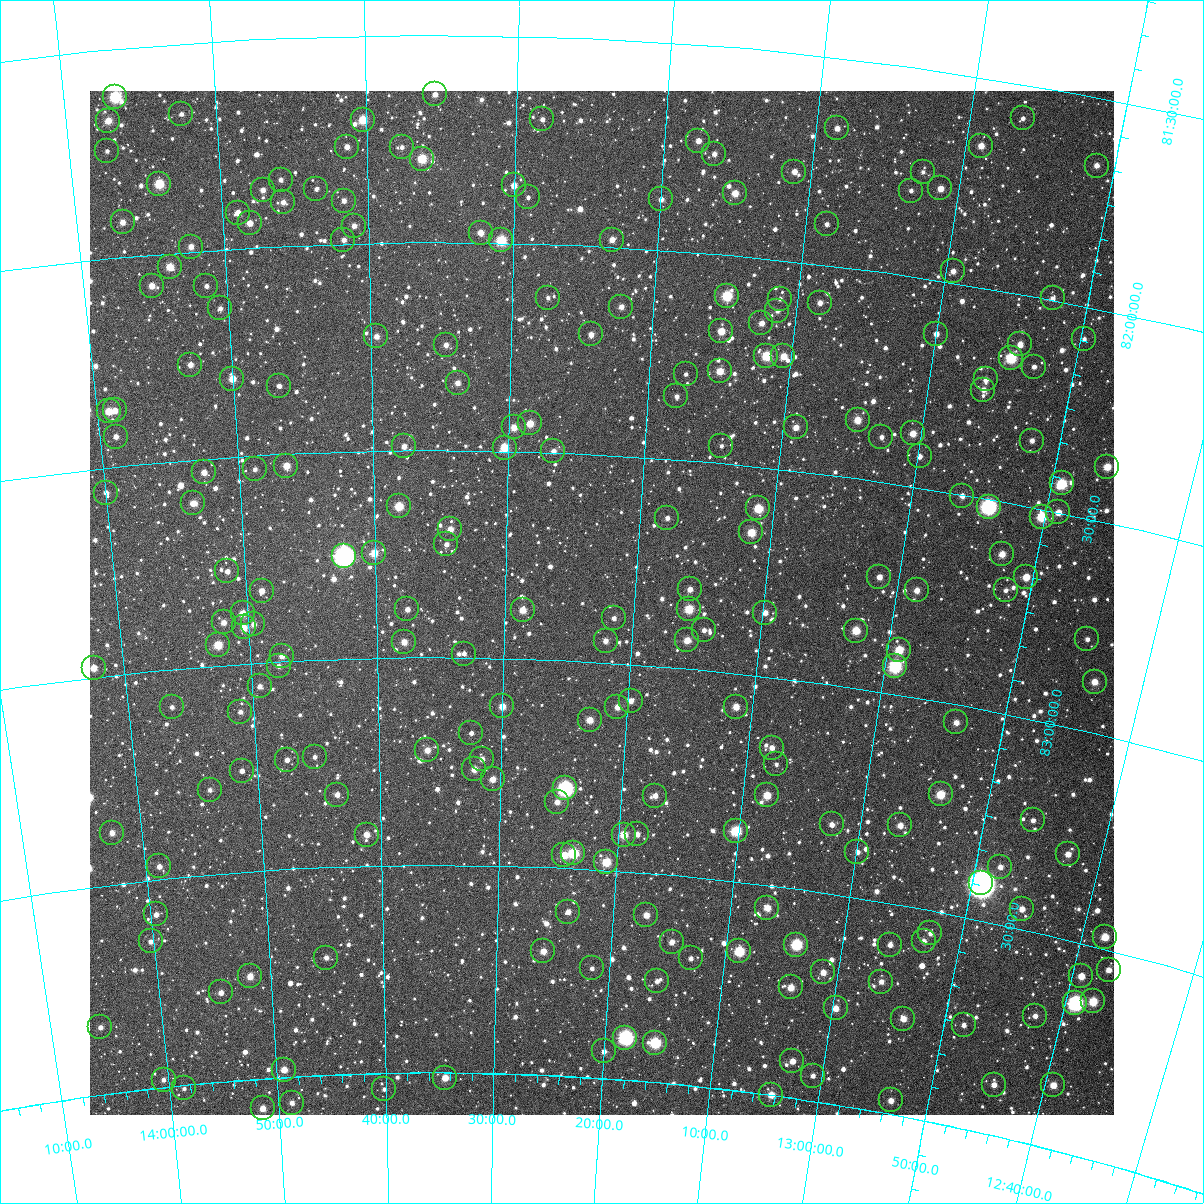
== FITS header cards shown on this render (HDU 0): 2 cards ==
NAXIS1  =                 1024
NAXIS2  =                 1024

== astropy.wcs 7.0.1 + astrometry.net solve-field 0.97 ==
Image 1024 x 1024 px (HDU 0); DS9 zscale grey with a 90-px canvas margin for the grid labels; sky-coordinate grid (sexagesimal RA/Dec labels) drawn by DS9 from the SOLVED WCS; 228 Tycho-2 reference stars matched to detected sources circled (green)
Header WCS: RA---TAN-SIP/DEC--TAN-SIP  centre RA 13:22:30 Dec +82:51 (200.62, +82.86 deg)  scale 8.68 arcsec/px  FOV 148.1' x 148.0'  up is +177 deg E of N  parity flipped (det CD > 0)
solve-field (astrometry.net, Tycho-2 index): VERIFIED the header's WCS against the Tycho-2 star catalogue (verified at 6 index scales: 10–228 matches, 0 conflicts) and refined it, rather than solving blind
Solved WCS: RA---TAN-SIP/DEC--TAN-SIP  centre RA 13:22:30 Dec +82:51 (200.62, +82.86 deg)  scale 8.68 arcsec/px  FOV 148.1' x 148.0'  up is +177 deg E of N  parity flipped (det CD > 0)
The solver's refit moves the header's centre by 0.16 arcsec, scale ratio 1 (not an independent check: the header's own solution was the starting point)
Tycho-2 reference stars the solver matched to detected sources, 228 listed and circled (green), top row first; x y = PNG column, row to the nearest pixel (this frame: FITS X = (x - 90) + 1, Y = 1024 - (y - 91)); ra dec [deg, ICRS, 3 dp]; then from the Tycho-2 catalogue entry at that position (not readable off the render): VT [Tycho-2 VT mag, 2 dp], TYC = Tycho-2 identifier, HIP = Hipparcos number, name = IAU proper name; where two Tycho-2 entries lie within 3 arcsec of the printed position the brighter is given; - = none
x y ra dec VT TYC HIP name
435 94 203.858 +81.644 11.38 4564-103-1 - -
115 97 209.145 +81.614 8.61 4564-529-1 68104 -
181 114 208.078 +81.668 12.23 4564-621-1 - -
1023 118 194.136 +81.582 12.42 4557-866-1 - -
542 119 202.063 +81.700 11.90 4564-665-1 - -
363 120 205.065 +81.702 9.85 4564-955-1 - -
108 121 209.299 +81.670 10.41 4564-627-1 - -
837 128 197.152 +81.669 11.12 4557-734-1 - -
698 141 199.437 +81.731 11.27 4557-99-1 - -
981 146 194.741 +81.663 10.75 4557-914-1 - -
347 147 205.337 +81.767 11.31 4564-575-1 - -
402 147 204.413 +81.771 11.76 4564-195-1 - -
107 151 209.362 +81.742 12.46 4564-349-1 - -
714 154 199.155 +81.760 11.65 4557-82-1 - -
422 159 204.076 +81.798 9.44 4564-837-1 - -
1097 166 192.794 +81.662 11.37 4557-600-1 - -
794 172 197.784 +81.784 11.30 4557-1299-1 - -
923 172 195.638 +81.747 12.36 4557-747-1 - -
281 180 206.475 +81.841 12.11 4564-583-1 - -
159 184 208.540 +81.832 9.27 4564-143-1 - -
514 185 202.512 +81.861 10.75 4564-249-1 - -
940 188 195.305 +81.780 10.76 4557-1046-1 - -
316 189 205.880 +81.867 12.20 4564-553-1 - -
263 190 206.789 +81.863 11.42 4564-257-1 - -
911 191 195.794 +81.796 11.70 4557-357-1 - -
735 193 198.751 +81.850 10.42 4557-803-1 - -
528 197 202.265 +81.889 12.27 4564-523-1 - -
661 199 199.996 +81.878 11.40 4557-120-1 - -
344 201 205.417 +81.897 11.37 4564-1165-1 - -
283 202 206.451 +81.895 11.54 4564-1206-1 - -
238 213 207.235 +81.915 11.18 4564-1205-1 - -
123 222 209.216 +81.916 11.05 4564-1172-1 - -
250 223 207.039 +81.942 10.99 4564-79-1 - -
827 224 197.141 +81.901 11.97 4557-917-1 - -
354 226 205.248 +81.958 11.46 4564-1079-1 - -
481 233 203.069 +81.976 10.73 4564-453-1 - -
343 240 205.439 +81.991 11.62 4564-51-1 - -
501 240 202.712 +81.994 9.13 4564-857-1 65919 -
612 240 200.794 +81.982 11.26 4564-1189-1 - -
191 247 208.078 +81.989 11.17 4564-289-1 - -
170 267 208.473 +82.033 10.16 4564-763-1 - -
953 271 194.880 +81.972 11.18 4557-458-1 - -
152 286 208.812 +82.076 10.86 4564-225-1 - -
206 286 207.858 +82.086 11.52 4564-967-1 - -
727 296 198.734 +82.098 9.01 4557-92-1 64641 -
548 298 201.867 +82.129 12.46 4564-517-1 - -
1053 298 193.102 +81.997 11.85 4557-573-1 - -
780 299 197.800 +82.092 12.08 4557-343-1 - -
820 303 197.100 +82.091 11.73 4557-339-1 - -
621 307 200.570 +82.142 11.29 4564-451-1 - -
220 308 207.644 +82.142 11.82 4564-329-1 - -
777 311 197.827 +82.123 12.85 4557-285-1 - -
761 323 198.080 +82.155 11.18 4557-110-1 - -
721 331 198.777 +82.184 10.34 4557-131-1 - -
591 334 201.078 +82.213 11.29 4564-387-1 - -
936 334 195.000 +82.128 11.27 4557-912-1 - -
376 336 204.898 +82.225 11.17 4564-67-1 - -
1084 339 192.433 +82.078 12.41 4557-460-1 - -
1020 344 193.518 +82.120 11.01 4557-775-1 - -
446 345 203.658 +82.247 11.44 4564-115-1 - -
766 356 197.933 +82.233 9.21 4557-117-1 - -
783 356 197.631 +82.230 10.59 4557-125-1 - -
1011 358 193.634 +82.155 8.89 4557-412-1 - -
190 365 208.242 +82.272 10.98 4564-153-1 - -
1034 367 193.207 +82.166 11.69 4557-378-1 - -
720 371 198.738 +82.280 10.20 4557-112-1 - -
686 374 199.344 +82.294 12.66 4557-88-1 - -
232 379 207.507 +82.313 10.29 4564-279-1 - -
986 379 194.007 +82.217 11.46 4557-340-1 - -
458 383 203.446 +82.338 11.22 4564-567-1 - -
279 386 206.667 +82.337 11.84 4564-1213-1 - -
983 390 194.015 +82.242 11.60 4557-849-1 - -
676 396 199.479 +82.349 11.99 4557-100-1 - -
115 410 209.672 +82.366 11.16 4564-459-1 - -
109 411 209.785 +82.367 10.38 4564-87-1 - -
858 420 196.171 +82.360 10.41 4557-488-1 - -
530 423 202.116 +82.433 10.21 4564-589-1 - -
514 427 202.409 +82.443 10.52 4564-301-1 - -
796 427 197.270 +82.396 10.97 4557-76-1 - -
913 433 195.146 +82.374 10.51 4557-730-1 - -
116 437 209.698 +82.429 11.53 4564-295-1 - -
881 437 195.701 +82.393 12.00 4557-482-1 - -
1032 441 192.998 +82.342 11.77 4557-372-1 - -
404 446 204.425 +82.491 11.59 4564-635-1 - -
721 446 198.589 +82.459 12.25 4557-87-1 - -
505 448 202.570 +82.494 10.20 4564-483-1 - -
553 451 201.666 +82.497 11.41 4564-321-1 - -
920 456 194.959 +82.426 11.50 4557-642-1 - -
286 466 206.612 +82.530 10.63 4633-945-1 67215 -
1107 467 191.565 +82.368 10.23 4557-910-1 - -
255 469 207.195 +82.534 11.68 4633-953-1 - -
204 472 208.142 +82.533 11.39 4633-1114-1 - -
1062 483 192.316 +82.430 9.26 4557-463-1 62574 -
106 493 209.991 +82.561 11.97 4633-900-1 - -
962 496 194.072 +82.503 11.29 4633-1672-1 - -
193 503 208.399 +82.606 11.30 4633-831-1 - -
399 506 204.534 +82.635 9.72 4633-1091-1 - -
989 507 193.556 +82.518 7.25 4633-1787-1 62971 -
758 508 197.792 +82.600 9.51 4633-1117-1 - -
1058 512 192.271 +82.500 10.59 4557-384-1 - -
1042 517 192.558 +82.518 9.23 4633-1628-1 - -
667 518 199.479 +82.643 12.23 4633-757-1 - -
450 529 203.564 +82.691 11.03 4633-772-1 - -
751 532 197.878 +82.660 9.86 4633-790-1 - -
446 544 203.637 +82.727 11.59 4633-910-1 - -
374 553 205.013 +82.747 10.23 4633-743-1 - -
1002 554 193.148 +82.624 10.34 4633-1610-1 - -
344 556 205.596 +82.752 6.02 4633-1786-1 66878 -
227 571 207.833 +82.775 11.47 4633-557-1 - -
879 577 195.363 +82.728 11.60 4633-1333-1 - -
1026 577 192.621 +82.668 10.22 4633-1755-1 - -
690 589 198.942 +82.810 11.45 4633-813-1 - -
917 590 194.622 +82.745 11.02 4633-1718-1 - -
1006 590 192.954 +82.708 12.21 4633-1346-1 - -
262 591 207.199 +82.827 11.10 4633-917-1 - -
407 609 204.398 +82.883 11.86 4633-781-1 - -
689 609 198.927 +82.858 9.60 4633-1131-1 - -
523 610 202.149 +82.883 10.52 4633-423-1 - -
243 613 207.594 +82.878 10.69 4633-1066-1 - -
765 613 197.450 +82.848 11.23 4633-550-1 - -
614 618 200.368 +82.892 11.79 4633-837-1 - -
224 622 207.977 +82.898 11.25 4633-735-1 - -
253 624 207.398 +82.907 11.83 4633-1003-1 - -
244 627 207.591 +82.913 10.56 4633-676-1 - -
704 630 198.598 +82.905 11.80 4633-708-1 - -
856 631 195.660 +82.863 9.86 4633-662-1 - -
1087 639 191.240 +82.784 11.82 4633-1576-1 - -
687 640 198.910 +82.933 10.49 4633-649-1 - -
606 641 200.503 +82.948 11.26 4633-933-1 - -
404 642 204.461 +82.962 10.74 4633-504-1 - -
218 645 208.122 +82.951 9.74 4633-689-1 - -
899 650 194.780 +82.894 9.65 4633-1511-1 - -
464 654 203.281 +82.991 12.12 4633-915-1 - -
282 656 206.880 +82.987 11.44 4633-680-1 - -
279 666 206.951 +83.011 11.79 4633-459-1 - -
895 666 194.804 +82.935 8.91 4633-1597-1 - -
94 668 210.596 +82.977 10.53 4634-1503-1 - -
1095 682 190.916 +82.881 10.69 4633-1217-1 - -
260 686 207.350 +83.057 11.62 4633-561-1 - -
631 701 199.930 +83.089 11.40 4633-675-1 - -
502 706 202.505 +83.117 10.48 4633-947-1 - -
172 707 209.129 +83.090 13.45 4633-924-1 - -
617 707 200.190 +83.106 11.01 4633-999-1 - -
736 707 197.820 +83.081 10.68 4633-954-1 - -
240 712 207.771 +83.115 12.24 4633-595-1 - -
590 720 200.733 +83.141 10.53 4633-549-1 - -
956 722 193.425 +83.043 11.12 4633-1203-1 - -
471 733 203.118 +83.182 12.01 4633-934-1 - -
772 748 197.014 +83.170 11.33 4633-966-1 - -
427 750 204.012 +83.223 10.64 4633-653-1 - -
315 757 206.312 +83.233 12.23 4633-1040-1 - -
482 759 202.894 +83.244 11.98 4633-428-1 - -
287 760 206.883 +83.237 11.48 4633-1126-1 - -
776 764 196.886 +83.208 12.36 4633-845-1 - -
474 769 203.043 +83.269 10.89 4633-416-1 - -
242 771 207.820 +83.257 11.60 4633-522-1 - -
493 779 202.664 +83.292 11.04 4633-806-1 - -
565 788 201.162 +83.309 7.32 4633-286-1 65429 -
210 790 208.507 +83.297 12.50 4633-1039-1 - -
941 794 193.478 +83.220 9.59 4633-1699-1 - -
337 795 205.882 +83.326 11.97 4633-696-1 - -
767 795 196.998 +83.285 10.06 4633-592-1 - -
655 796 199.294 +83.312 11.40 4633-385-1 - -
557 802 201.314 +83.342 11.24 4633-788-1 - -
1033 820 191.520 +83.238 12.24 4633-1237-1 - -
832 824 195.590 +83.334 11.46 4633-848-1 - -
900 825 194.182 +83.311 10.86 4633-797-1 - -
736 831 197.559 +83.379 9.08 4633-997-1 - -
112 833 210.615 +83.377 11.52 4634-1719-1 - -
637 834 199.604 +83.408 11.37 4633-629-1 - -
367 835 205.294 +83.425 10.74 4633-666-1 - -
624 835 199.889 +83.412 9.84 4633-599-1 - -
857 852 194.973 +83.391 11.77 4633-834-1 - -
573 853 200.925 +83.463 8.85 4633-628-1 65357 -
1068 854 190.670 +83.299 10.88 4633-1475-1 - -
564 855 201.115 +83.469 10.38 4633-570-1 - -
606 862 200.218 +83.480 9.57 4633-432-1 - -
159 866 209.706 +83.470 11.70 4633-312-1 - -
1000 867 191.981 +83.364 11.56 4633-1448-1 - -
981 883 192.307 +83.413 5.29 4633-1785-1 62572 -
767 908 196.704 +83.554 10.40 4633-480-1 - -
1022 909 191.353 +83.452 10.60 4633-1469-1 - -
568 912 200.973 +83.605 11.48 4633-1136-1 - -
156 914 209.877 +83.584 11.67 4633-661-1 - -
646 915 199.278 +83.601 10.89 4633-886-1 - -
930 933 193.165 +83.554 12.34 4633-1043-1 - -
1105 937 189.507 +83.473 10.42 4633-1161-1 - -
151 941 210.059 +83.647 12.36 4634-1187-1 - -
924 941 193.266 +83.575 11.92 4633-740-1 - -
672 942 198.680 +83.660 11.03 4633-706-1 - -
796 945 195.977 +83.633 8.65 4633-538-1 - -
890 945 193.972 +83.598 11.49 4633-1139-1 - -
543 951 201.470 +83.702 10.93 4633-756-1 - -
739 951 197.193 +83.666 9.05 4633-818-1 - -
326 958 206.246 +83.718 11.69 4633-593-1 - -
691 958 198.232 +83.695 12.64 4633-796-1 - -
592 968 200.384 +83.738 11.82 4633-446-1 - -
1109 970 189.260 +83.547 11.14 4633-1616-1 - -
823 972 195.312 +83.690 10.95 4633-320-1 - -
250 976 207.952 +83.753 10.74 4633-293-1 - -
1081 976 189.791 +83.577 10.32 4633-1249-1 - -
657 981 198.930 +83.757 11.76 4633-325-1 - -
881 982 194.019 +83.689 11.39 4633-763-1 - -
791 987 195.967 +83.737 10.51 4633-728-1 - -
221 992 208.623 +83.786 11.66 4633-950-1 - -
1093 1001 189.424 +83.630 9.62 4633-1234-1 - -
1075 1003 189.792 +83.644 7.39 4633-1326-1 61731 -
836 1008 194.919 +83.771 10.81 4633-394-1 - -
1035 1016 190.571 +83.697 11.45 4633-1622-1 - -
903 1019 193.401 +83.768 10.62 4633-616-1 - -
964 1025 192.061 +83.755 11.81 4633-569-1 - -
100 1027 211.382 +83.839 11.75 4634-949-1 - -
625 1038 199.534 +83.899 7.59 4633-442-1 64901 -
655 1043 198.849 +83.906 8.62 4633-395-1 64678 -
604 1051 200.006 +83.935 11.93 4633-377-1 - -
792 1061 195.704 +83.912 11.00 4633-299-1 - -
284 1070 207.325 +83.982 10.46 4633-468-1 - -
813 1076 195.201 +83.939 11.95 4633-407-1 - -
445 1078 203.619 +84.013 10.55 4633-663-1 - -
164 1080 210.101 +83.982 12.15 4634-1347-1 - -
994 1085 191.119 +83.880 11.27 4633-541-1 - -
1053 1085 189.814 +83.848 10.53 4633-1670-1 - -
184 1088 209.651 +84.008 12.22 4633-529-1 - -
384 1089 205.032 +84.039 12.45 4633-1135-1 - -
771 1095 196.083 +83.999 10.40 4633-490-1 - -
891 1100 193.347 +83.967 11.48 4633-337-1 - -
292 1103 207.189 +84.063 11.25 4633-865-1 - -
263 1108 207.875 +84.072 10.78 4633-819-1 - -